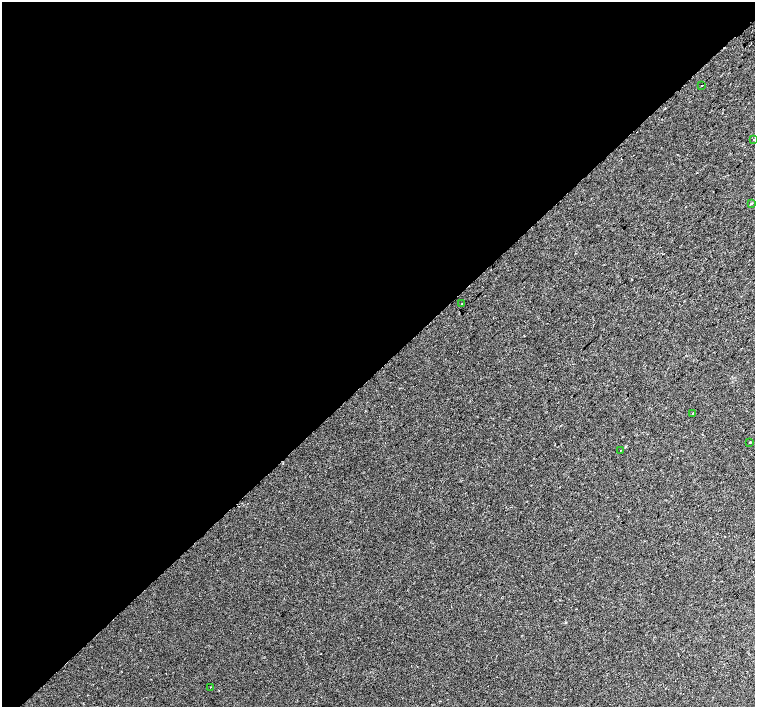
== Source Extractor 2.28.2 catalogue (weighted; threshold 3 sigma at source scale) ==
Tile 5 of 4 x 4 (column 1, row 2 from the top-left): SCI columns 38-1543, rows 3071-4479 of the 6093 x 6076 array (HDU 1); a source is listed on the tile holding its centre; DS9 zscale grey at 2 x 2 block average (1 PNG px = mean of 2 x 2 image px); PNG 757 x 709 px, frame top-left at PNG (2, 2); each listed source drawn as its Kron ellipse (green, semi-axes under 4 px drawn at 4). Shown black and unused: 52% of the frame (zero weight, under 2 of 3 exposures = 2% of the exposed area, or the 3 px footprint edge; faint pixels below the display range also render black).
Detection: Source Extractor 2.28.2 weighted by HDU 2 'WHT'; one run over the whole footprint, this tile lists its part. Background 0.00501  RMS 0.0038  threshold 0.0171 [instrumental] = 3 sigma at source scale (4.5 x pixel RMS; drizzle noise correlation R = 1.50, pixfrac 1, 0.0396/0.0396 arcsec/px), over >= 5 px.
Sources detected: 9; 1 cosmic-ray / hot-pixel residue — neither listed nor drawn; the other 8 listed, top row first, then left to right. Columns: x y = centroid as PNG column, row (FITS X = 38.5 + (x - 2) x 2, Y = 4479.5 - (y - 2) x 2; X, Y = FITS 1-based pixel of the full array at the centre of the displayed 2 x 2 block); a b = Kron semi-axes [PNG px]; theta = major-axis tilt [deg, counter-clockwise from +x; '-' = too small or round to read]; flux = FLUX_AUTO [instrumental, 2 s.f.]
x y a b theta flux
702 85 2 2 - 0.94
754 140 2 2 - 0.66
751 203 3 2 - 0.57
461 304 2 2 - 0.36
693 413 3 2 - 0.49
750 442 2 2 - 1.9
620 451 2 2 - 0.3
210 687 2 2 - 0.88